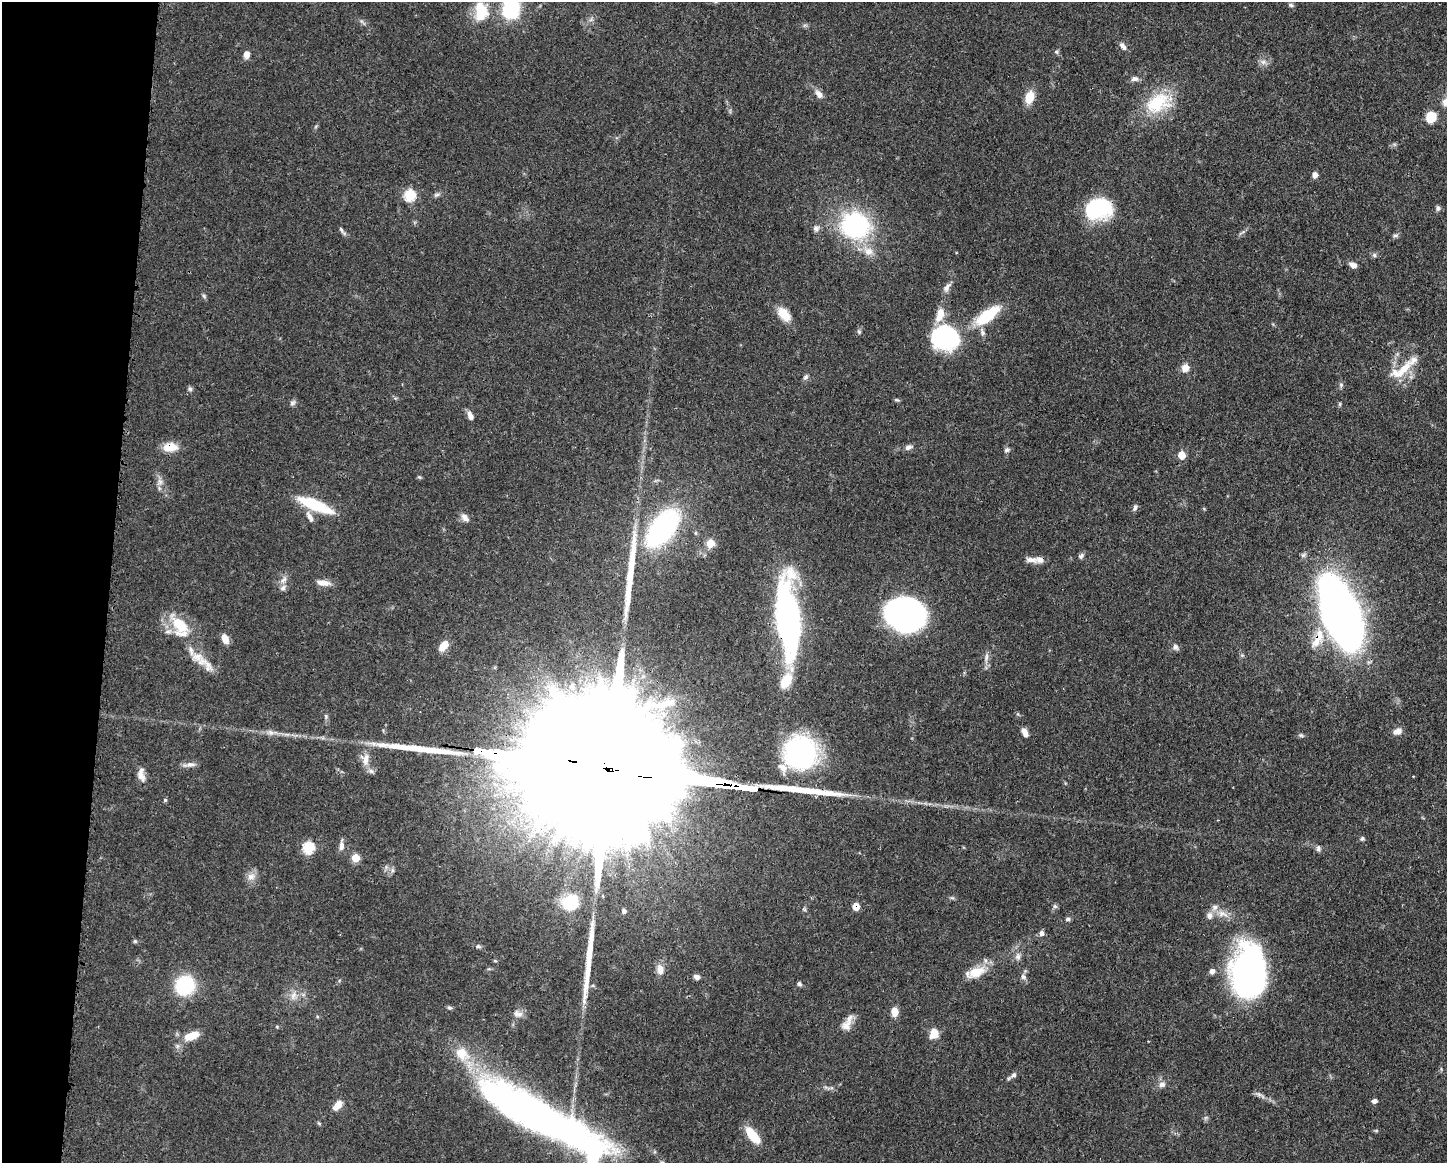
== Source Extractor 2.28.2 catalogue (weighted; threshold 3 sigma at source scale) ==
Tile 7 of 3 x 4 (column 1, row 3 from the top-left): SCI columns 118-1562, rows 1164-2324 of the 4681 x 4647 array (HDU 1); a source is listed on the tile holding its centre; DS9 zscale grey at full resolution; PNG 1449 x 1165 px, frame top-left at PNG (2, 2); no overlay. Shown black and unused: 8% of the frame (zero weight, under 3 of 4 exposures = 1% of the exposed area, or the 3 px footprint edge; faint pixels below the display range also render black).
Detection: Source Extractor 2.28.2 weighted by HDU 2 'WHT'; one run over the whole footprint, this tile lists its part. Background 0.0597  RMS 0.0031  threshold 0.0141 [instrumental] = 3 sigma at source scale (4.5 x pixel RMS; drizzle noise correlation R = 1.50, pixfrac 1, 0.05/0.05 arcsec/px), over >= 5 px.
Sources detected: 133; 1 inside a brighter object's white glare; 3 long thin detections or spike segments (spike, bleed or trail) — not listed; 14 inside a brighter listed object's ellipse — not listed separately; the other 115 listed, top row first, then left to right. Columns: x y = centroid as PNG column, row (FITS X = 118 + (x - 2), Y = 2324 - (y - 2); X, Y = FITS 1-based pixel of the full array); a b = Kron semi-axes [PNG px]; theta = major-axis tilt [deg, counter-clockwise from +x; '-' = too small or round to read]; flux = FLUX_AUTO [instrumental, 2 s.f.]
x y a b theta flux
1291 5 7 4 -16 0.63
511 8 22 15 85 24
481 9 27 20 -84 9.6
1123 46 11 6 -51 1.3
1056 52 6 5 - 0.54
246 54 8 6 89 2
1263 62 9 6 0 1.4
1135 79 11 7 0 1.4
819 94 12 7 -51 2
1029 97 11 8 73 6.4
1158 103 37 24 32 16
1431 117 10 9 - 6.7
1315 175 7 6 - 1.4
410 195 6 6 - 25
436 195 8 5 7 0.75
1438 208 7 6 - 0.81
1098 209 28 21 12 24
855 225 15 14 - 72
816 228 9 8 - 1.1
342 231 14 4 -53 0.84
1395 235 9 4 0 0.65
868 251 14 12 -10 3.4
1374 255 6 5 - 0.67
1353 265 9 6 -26 1.7
947 287 15 7 54 1.6
204 296 7 4 -46 0.55
784 314 18 10 -49 5.4
987 315 34 12 38 14
859 331 7 5 -70 0.56
945 337 30 27 -16 31
1185 368 9 8 - 2.6
1402 370 39 13 36 8.1
806 377 7 6 - 0.79
1341 385 8 5 79 0.69
190 389 6 6 - 0.66
897 400 7 4 -24 0.48
292 403 9 6 39 0.84
1340 404 6 4 -89 0.4
470 416 10 6 -64 1.8
170 447 18 11 3 4.8
908 447 10 6 28 1.2
1007 450 8 6 19 0.77
1182 455 6 6 - 4.4
419 477 6 4 -42 0.42
160 482 9 7 -75 1.5
315 505 41 10 -22 15
1135 507 9 5 66 0.79
310 517 18 7 -59 2
465 517 12 7 -50 1.8
662 528 28 15 52 85
710 543 6 6 - 7.6
1081 556 9 6 53 0.81
1031 560 18 7 -9 2
284 580 11 5 41 1.3
323 583 17 7 -9 2.6
283 588 9 7 46 1.1
903 613 34 25 -1 110
1341 613 62 26 -69 250
788 620 77 22 -84 83
180 625 33 15 -46 11
1319 636 24 12 -85 6.4
225 639 9 6 -69 3.3
443 645 13 8 53 3.4
1175 647 8 7 - 1.1
986 657 12 5 74 1.3
205 664 35 11 -39 5.8
572 686 12 9 -69 2.7
1397 731 10 8 20 2
1025 732 9 6 -65 2.1
1301 735 6 5 - 0.54
800 753 35 33 -68 48
366 759 18 10 86 3.9
190 765 17 6 8 1.7
607 769 184 26 -8 60000
141 775 17 9 -79 2.6
165 800 5 4 - 0.42
1362 839 6 5 - 0.57
341 845 15 6 88 1.7
308 847 6 6 - 22
1318 849 8 6 -79 0.89
355 858 6 5 - 7.2
251 876 12 9 35 2.1
570 902 18 16 22 11
856 907 6 6 - 3.9
624 911 7 6 - 1.1
1222 914 16 9 -15 3
1068 919 7 5 14 0.66
1042 933 6 5 - 1.1
135 941 5 5 - 0.45
478 946 7 5 -9 0.74
1018 956 9 8 - 1.3
660 969 14 8 -84 2.4
1212 971 7 6 - 1.3
976 972 25 13 22 6.4
1249 972 52 34 -89 93
697 977 7 5 -25 1.3
1023 977 8 6 -46 1
799 984 6 5 - 0.67
185 985 13 12 - 28
293 995 13 7 72 2.1
449 1008 7 5 -19 0.58
894 1012 9 7 -89 3.2
518 1014 14 8 -17 1.8
846 1026 14 12 24 2.7
934 1032 13 9 -68 3.1
192 1036 17 8 19 5.8
1013 1075 12 6 31 1.1
1162 1084 10 8 13 1.4
1259 1094 9 6 -29 1
1374 1101 6 5 - 1
337 1105 13 7 54 3
542 1118 141 33 -28 160
319 1123 6 4 -19 0.4
1376 1131 6 4 -19 0.37
753 1135 18 8 -51 8.9
Overlapping masked pixels (flux is a lower limit): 9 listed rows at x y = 1098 209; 170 447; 662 528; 1341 613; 788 620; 1319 636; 607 769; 856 907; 542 1118
Isophote crosses this tile's border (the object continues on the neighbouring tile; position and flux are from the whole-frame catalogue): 1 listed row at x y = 511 8